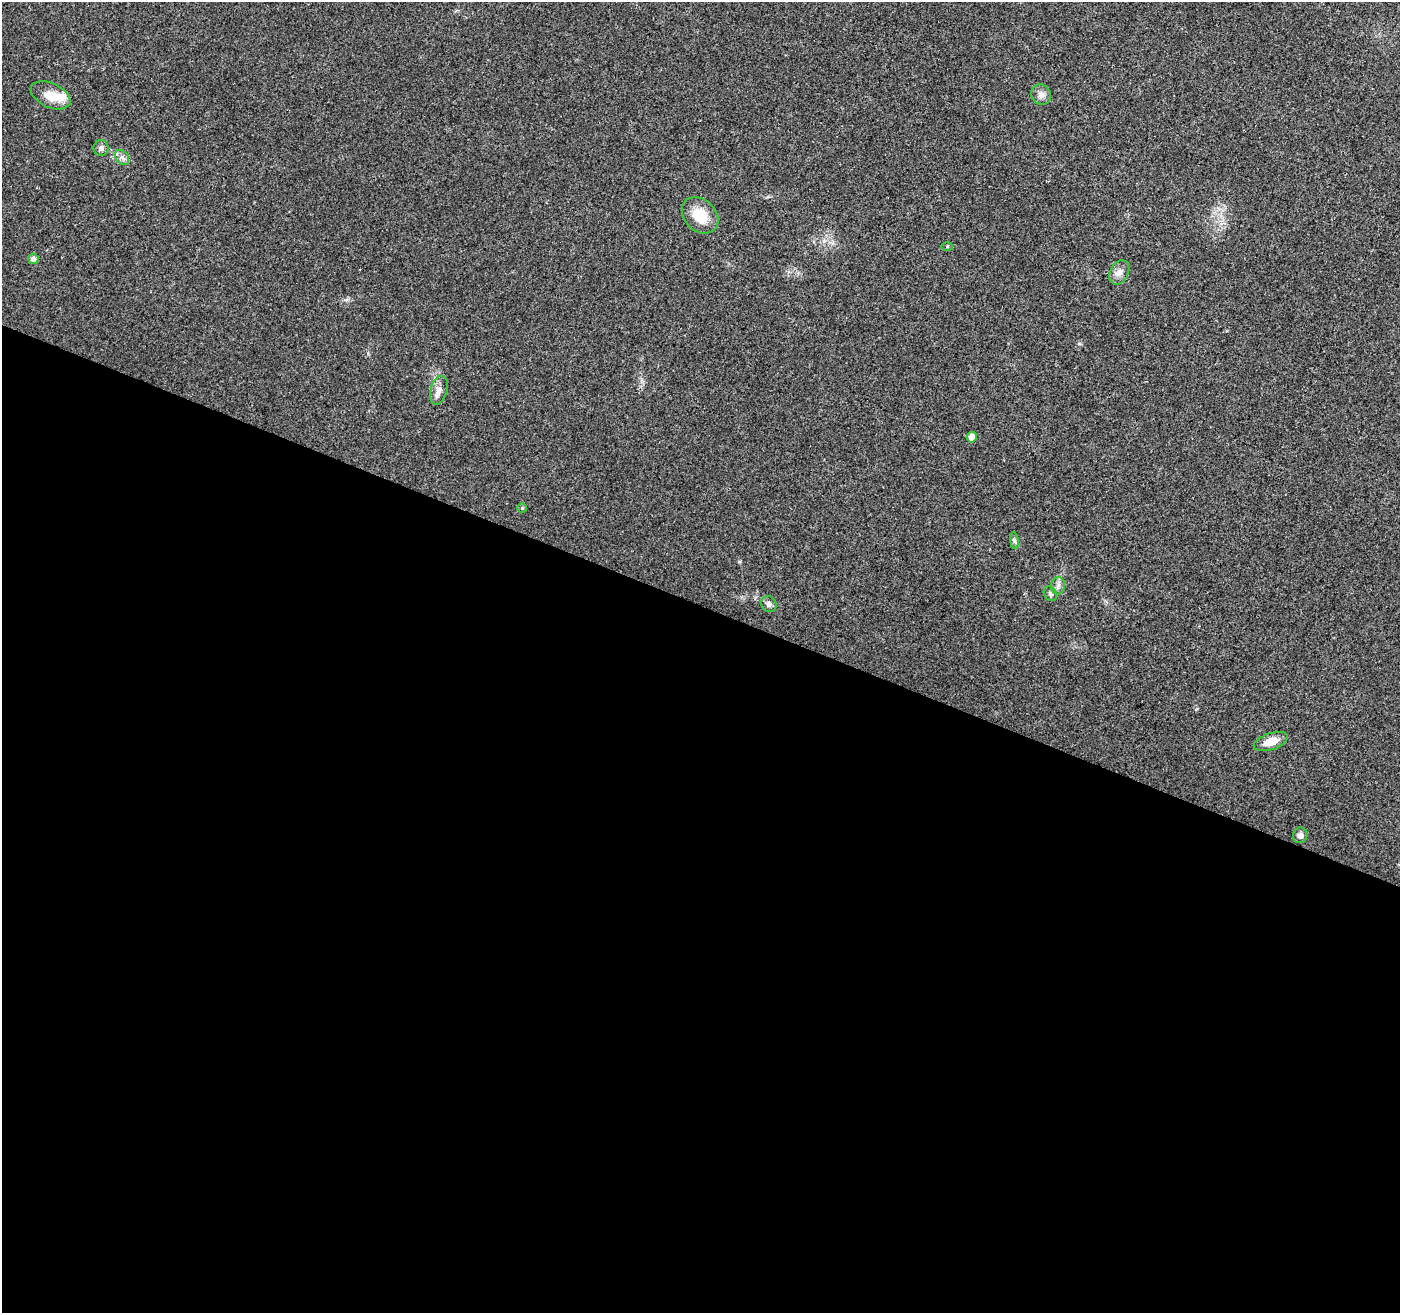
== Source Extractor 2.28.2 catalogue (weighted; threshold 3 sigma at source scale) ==
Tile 14 of 4 x 4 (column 2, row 4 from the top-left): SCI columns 1405-2802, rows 213-1523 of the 5610 x 5733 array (HDU 1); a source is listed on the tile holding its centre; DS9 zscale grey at full resolution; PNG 1402 x 1315 px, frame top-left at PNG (2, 2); each listed source drawn as its Kron ellipse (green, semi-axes under 4 px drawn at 4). Shown black and unused: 54% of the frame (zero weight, under 3 of 4 exposures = <1% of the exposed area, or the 3 px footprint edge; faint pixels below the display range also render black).
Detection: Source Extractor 2.28.2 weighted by HDU 2 'WHT'; one run over the whole footprint, this tile lists its part. Background 0.0249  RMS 0.0031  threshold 0.0141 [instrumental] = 3 sigma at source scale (4.5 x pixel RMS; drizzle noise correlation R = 1.50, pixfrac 1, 0.0396/0.0396 arcsec/px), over >= 5 px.
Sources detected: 18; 1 inside a brighter object's white glare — neither listed nor drawn; the other 17 listed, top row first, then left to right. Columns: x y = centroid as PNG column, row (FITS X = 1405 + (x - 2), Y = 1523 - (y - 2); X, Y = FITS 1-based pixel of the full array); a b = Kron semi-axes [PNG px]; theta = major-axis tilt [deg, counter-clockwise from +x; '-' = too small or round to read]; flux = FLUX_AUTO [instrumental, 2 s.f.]
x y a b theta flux
50 95 21 12 -24 5.3
1041 95 10 9 - 1.7
101 148 8 7 - 1.1
122 158 8 6 -52 1.1
700 215 20 15 -45 7.3
947 246 5 4 - 0.33
33 259 5 5 - 1.3
1119 272 13 9 62 1.9
439 390 15 8 75 2.2
972 437 5 5 - 2.2
522 508 5 5 - 0.48
1014 541 8 4 -81 0.64
1058 586 8 7 - 1.2
1050 594 7 6 - 0.81
769 604 8 7 - 1.2
1271 741 18 8 19 4.2
1300 835 8 7 - 1.2